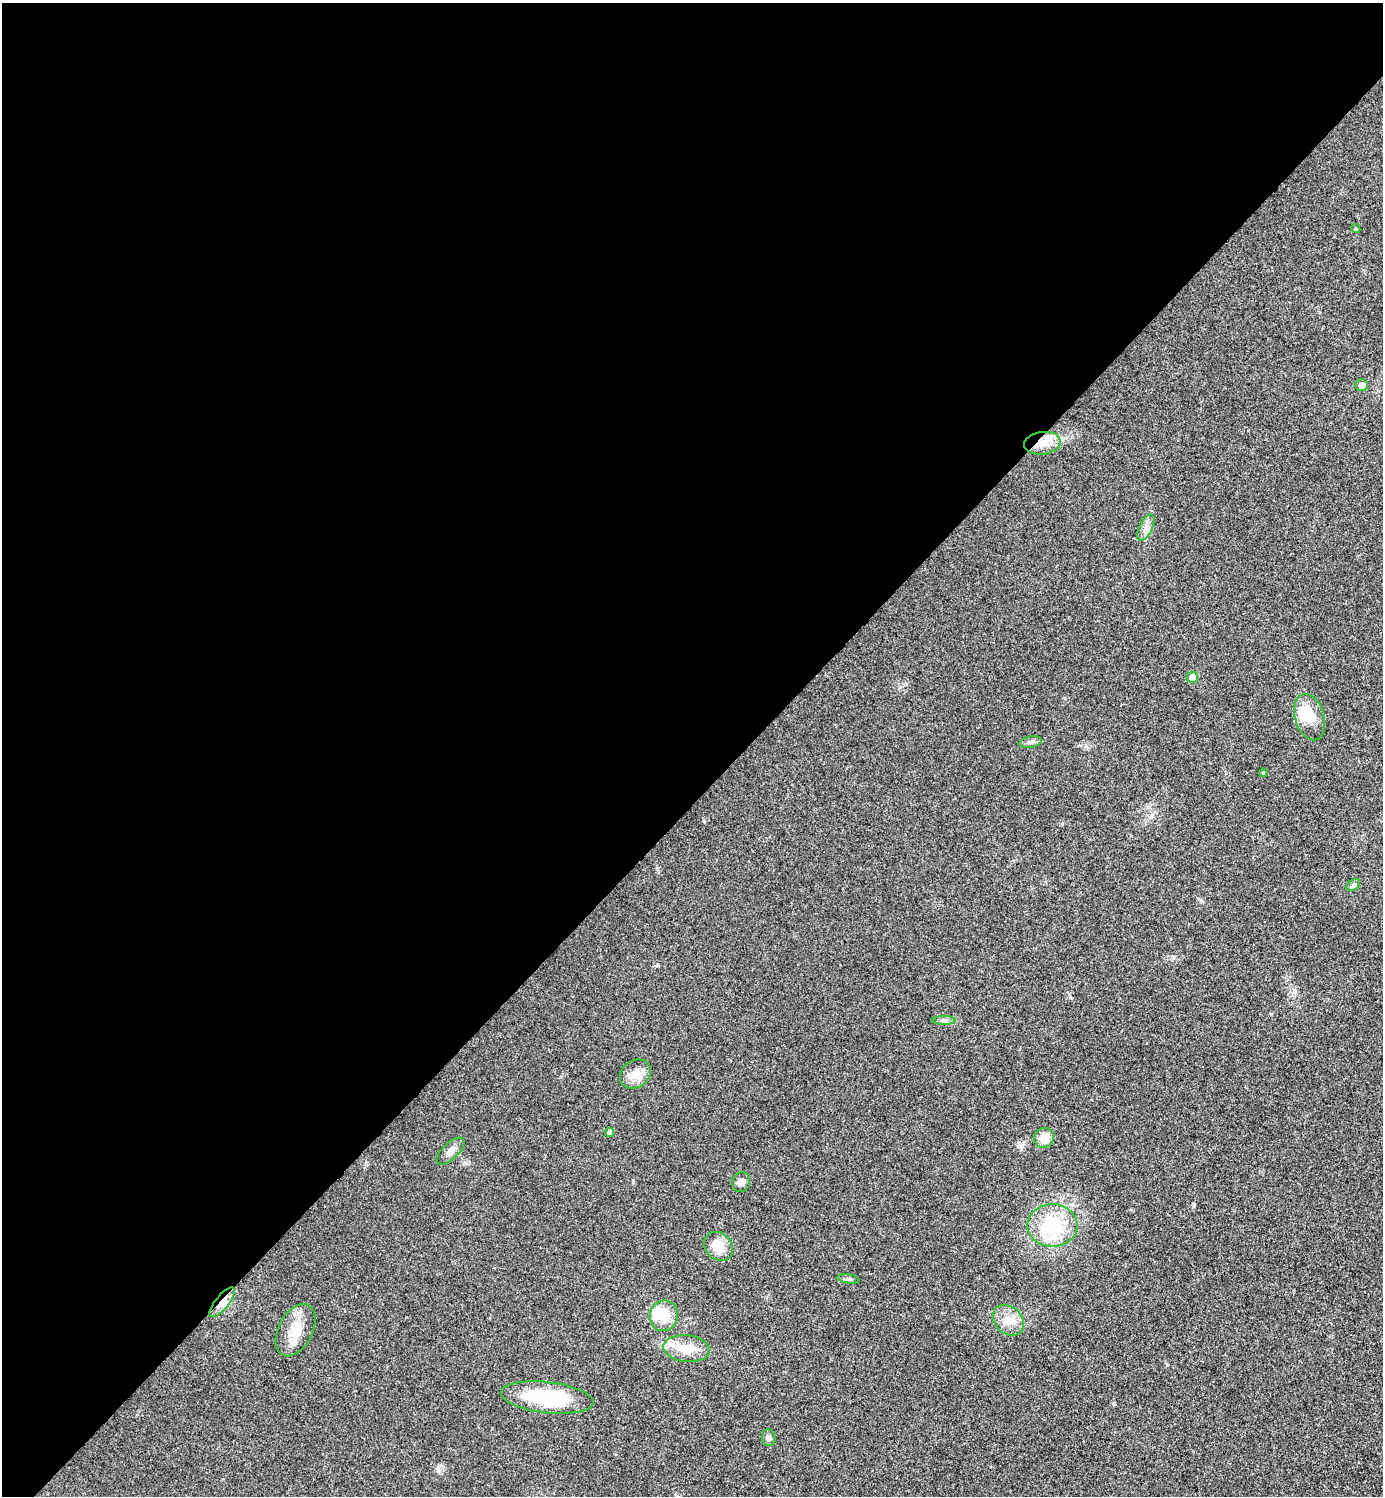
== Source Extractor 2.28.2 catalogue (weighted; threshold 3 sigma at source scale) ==
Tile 2 of 4 x 4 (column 2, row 1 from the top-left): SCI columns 1541-2921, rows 4502-5995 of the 5998 x 5998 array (HDU 1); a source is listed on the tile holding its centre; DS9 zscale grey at full resolution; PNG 1385 x 1498 px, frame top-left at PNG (2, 3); each listed source drawn as its Kron ellipse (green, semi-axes under 4 px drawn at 4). Shown black and unused: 54% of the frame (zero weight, under 3 of 4 exposures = <1% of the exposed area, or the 3 px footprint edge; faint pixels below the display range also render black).
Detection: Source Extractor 2.28.2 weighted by HDU 2 'WHT'; one run over the whole footprint, this tile lists its part. Background 0.02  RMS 0.0055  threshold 0.0247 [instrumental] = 3 sigma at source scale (4.5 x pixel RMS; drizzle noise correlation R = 1.50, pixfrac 1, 0.05/0.05 arcsec/px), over >= 5 px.
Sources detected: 27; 2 inside a brighter object's white glare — neither listed nor drawn; the other 25 listed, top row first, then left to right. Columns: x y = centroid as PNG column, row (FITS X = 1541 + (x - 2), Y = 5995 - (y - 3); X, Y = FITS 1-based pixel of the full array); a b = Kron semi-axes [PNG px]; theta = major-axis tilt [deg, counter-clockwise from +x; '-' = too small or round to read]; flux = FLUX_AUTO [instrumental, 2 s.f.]
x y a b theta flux
1356 229 5 3 - 0.57
1362 385 6 6 - 2.3
1042 443 18 11 7 8
1146 528 14 6 63 3
1193 677 5 5 - 9.3
1310 717 24 14 -73 9.6
1030 742 11 5 10 1.7
1263 773 4 4 - 0.54
1353 885 7 5 37 1.1
944 1020 11 4 0 1.8
635 1074 16 13 36 6.4
610 1132 4 4 - 1.7
1044 1138 10 9 - 7
451 1151 17 8 44 3.5
741 1182 10 8 72 2.8
1052 1225 25 21 -1 30
719 1246 16 13 -46 9.8
849 1279 11 4 -9 1.3
222 1302 18 6 50 5.8
664 1316 15 14 - 12
1008 1320 17 13 -43 7.4
295 1330 28 17 63 13
686 1349 23 13 -6 12
547 1398 46 15 -6 40
769 1438 8 6 -74 1.7
Overlapping masked pixels (flux is a lower limit): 2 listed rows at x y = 1042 443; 222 1302
Unlisted compact peaks at least as high as the median listed source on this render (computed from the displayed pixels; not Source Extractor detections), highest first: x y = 704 821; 633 1181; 1022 1146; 657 965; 438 1468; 1113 1403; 1070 997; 900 687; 1201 900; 1167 1365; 366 1162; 1086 746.